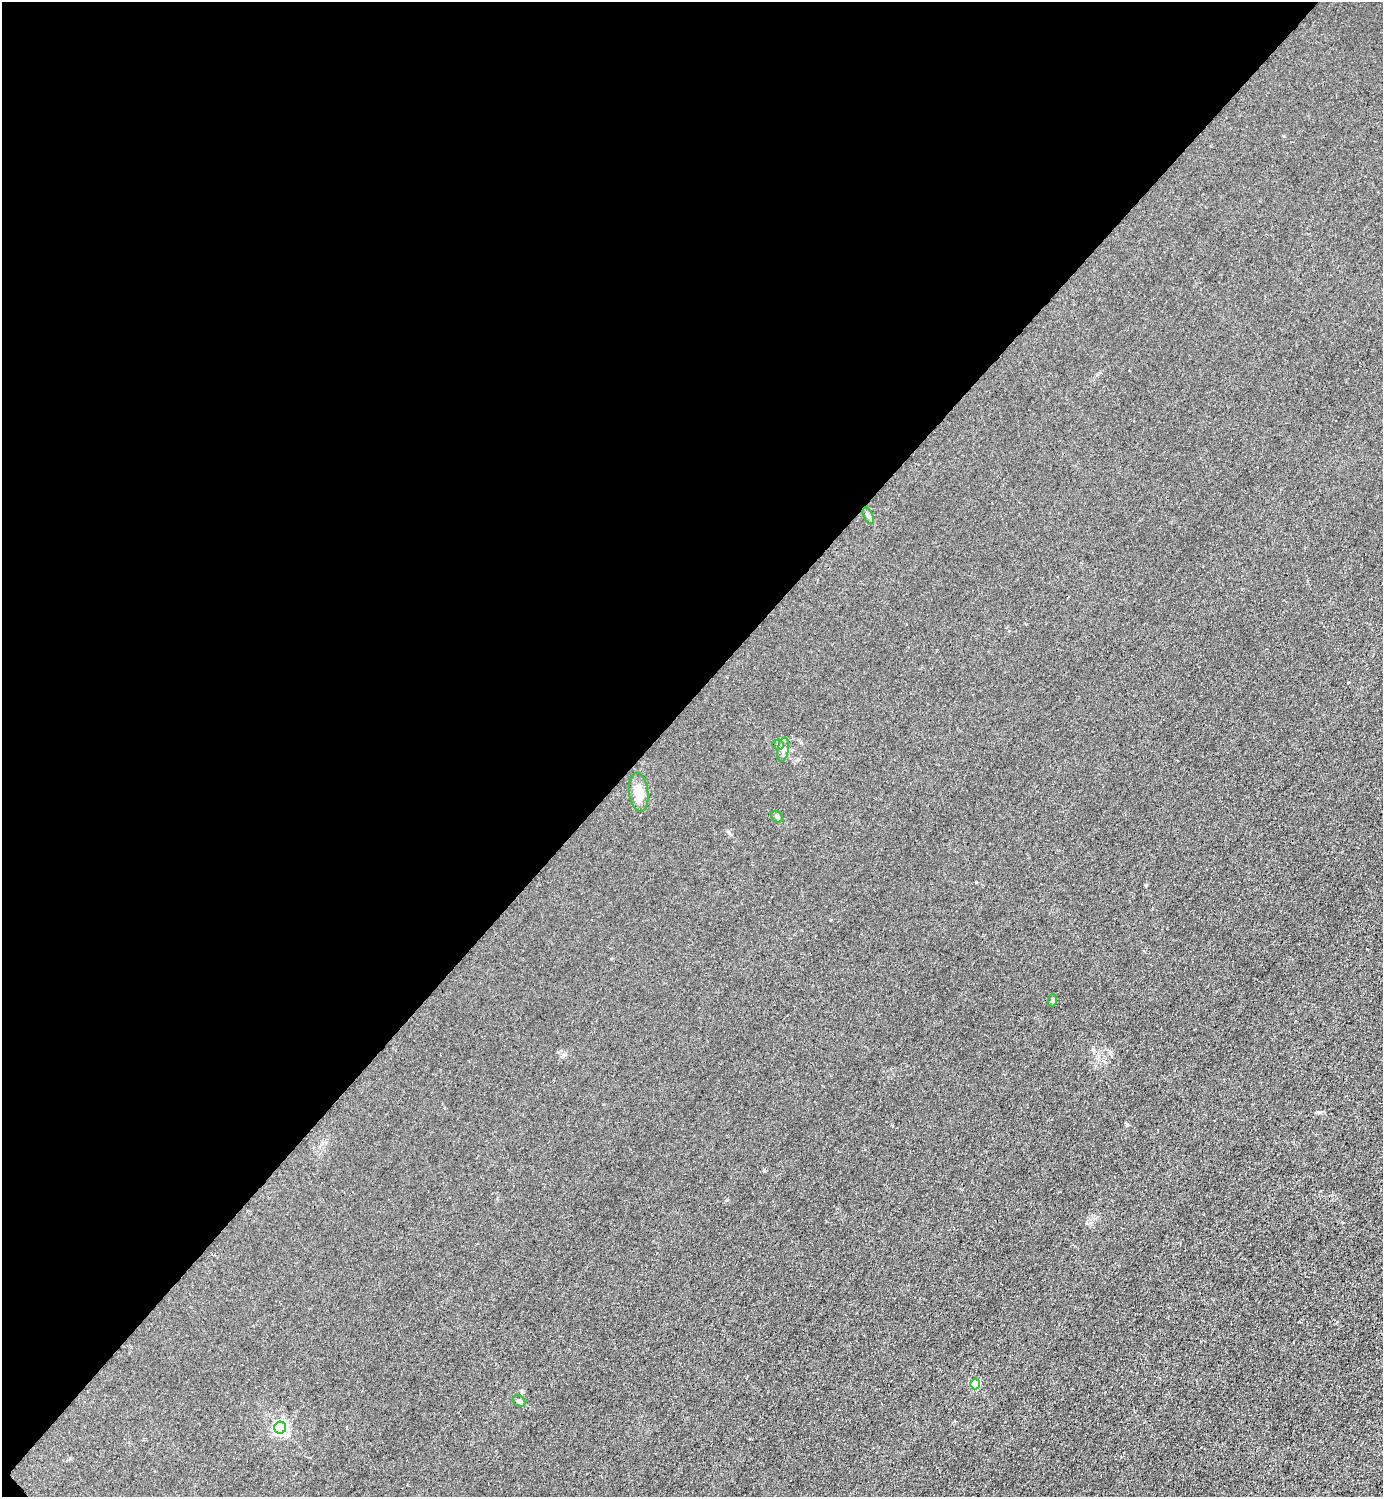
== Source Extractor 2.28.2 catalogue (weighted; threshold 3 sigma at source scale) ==
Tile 5 of 4 x 4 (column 1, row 2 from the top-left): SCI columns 301-1681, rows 2992-4486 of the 5983 x 5983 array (HDU 1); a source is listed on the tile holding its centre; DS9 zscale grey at full resolution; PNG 1385 x 1499 px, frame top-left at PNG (2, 2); each listed source drawn as its Kron ellipse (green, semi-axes under 4 px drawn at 4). Shown black and unused: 47% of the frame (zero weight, under 3 of 4 exposures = <1% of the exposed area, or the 3 px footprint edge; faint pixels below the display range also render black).
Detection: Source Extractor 2.28.2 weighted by HDU 2 'WHT'; one run over the whole footprint, this tile lists its part. Background 0.0215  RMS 0.0062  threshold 0.0278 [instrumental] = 3 sigma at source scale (4.5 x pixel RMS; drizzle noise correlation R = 1.50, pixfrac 1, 0.05/0.05 arcsec/px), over >= 5 px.
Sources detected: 9; all 9 listed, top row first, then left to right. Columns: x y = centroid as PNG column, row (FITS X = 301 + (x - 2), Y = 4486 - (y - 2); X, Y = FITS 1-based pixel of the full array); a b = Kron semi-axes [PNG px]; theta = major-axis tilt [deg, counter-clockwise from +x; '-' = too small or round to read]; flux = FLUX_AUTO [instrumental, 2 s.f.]
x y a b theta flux
868 516 9 4 -64 1.4
778 745 5 5 - 0.98
783 750 12 5 80 2.2
639 792 19 9 -83 8.7
777 817 6 5 - 0.97
1053 1000 6 4 73 0.74
975 1384 5 5 - 26
519 1401 7 5 -43 1.2
280 1428 6 6 - 140